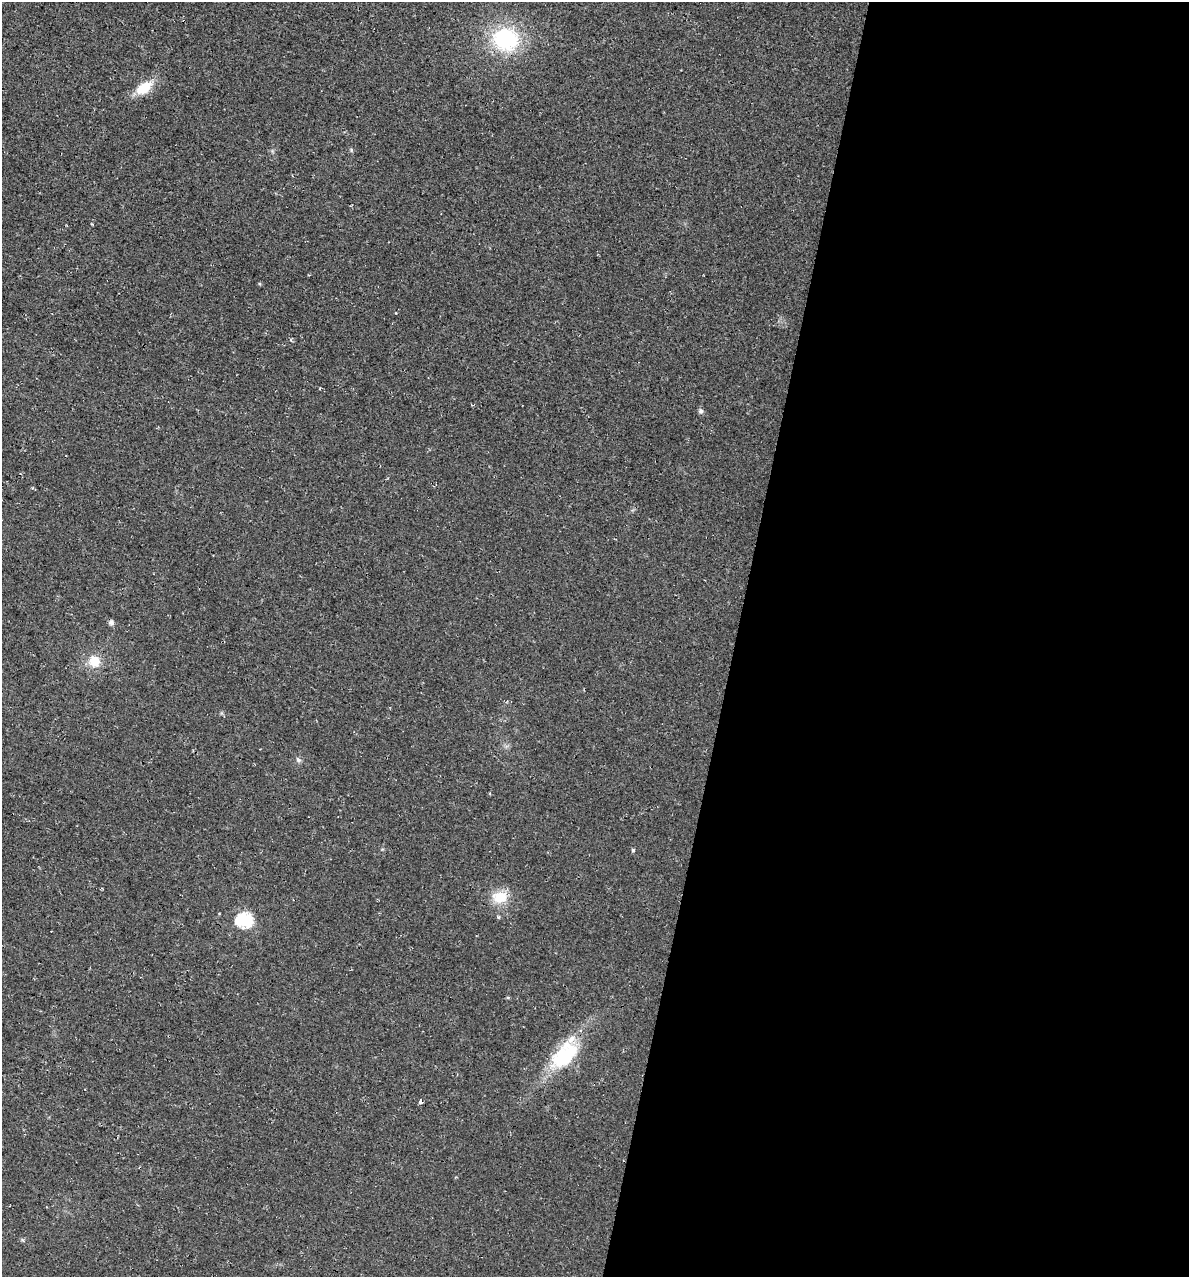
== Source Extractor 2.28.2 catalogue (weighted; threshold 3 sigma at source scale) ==
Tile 12 of 4 x 4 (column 4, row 3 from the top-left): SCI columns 3900-5086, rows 1291-2565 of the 5364 x 5141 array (HDU 1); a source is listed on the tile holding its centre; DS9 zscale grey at full resolution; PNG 1191 x 1279 px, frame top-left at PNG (2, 2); no overlay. Shown black and unused: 38% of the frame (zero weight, under 3 of 4 exposures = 5% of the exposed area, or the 3 px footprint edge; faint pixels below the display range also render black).
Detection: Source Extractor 2.28.2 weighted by HDU 2 'WHT'; one run over the whole footprint, this tile lists its part. Background 0.0117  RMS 0.0071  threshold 0.0319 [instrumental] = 3 sigma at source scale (4.5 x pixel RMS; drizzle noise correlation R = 1.50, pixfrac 1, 0.0396/0.0396 arcsec/px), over >= 5 px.
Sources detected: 14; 1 cosmic-ray / hot-pixel residue — not listed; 1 inside a brighter listed object's ellipse — not listed separately; the other 12 listed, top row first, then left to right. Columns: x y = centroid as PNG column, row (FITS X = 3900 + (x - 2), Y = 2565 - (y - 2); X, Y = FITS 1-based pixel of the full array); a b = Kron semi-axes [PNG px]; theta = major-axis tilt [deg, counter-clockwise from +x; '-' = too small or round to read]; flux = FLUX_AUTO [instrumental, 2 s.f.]
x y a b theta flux
506 39 30 26 -16 59
144 88 16 10 36 18
701 411 7 6 - 1.6
94 661 15 14 - 11
298 760 8 5 -48 1.7
633 850 5 4 - 0.98
500 897 18 13 4 16
499 917 5 4 - 1
245 920 7 7 - 120
508 997 5 3 - 0.82
564 1055 40 23 43 42
421 1101 4 3 - 4.9
Unlisted compact peaks at least as high as the median listed source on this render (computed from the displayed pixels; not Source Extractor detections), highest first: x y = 351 150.